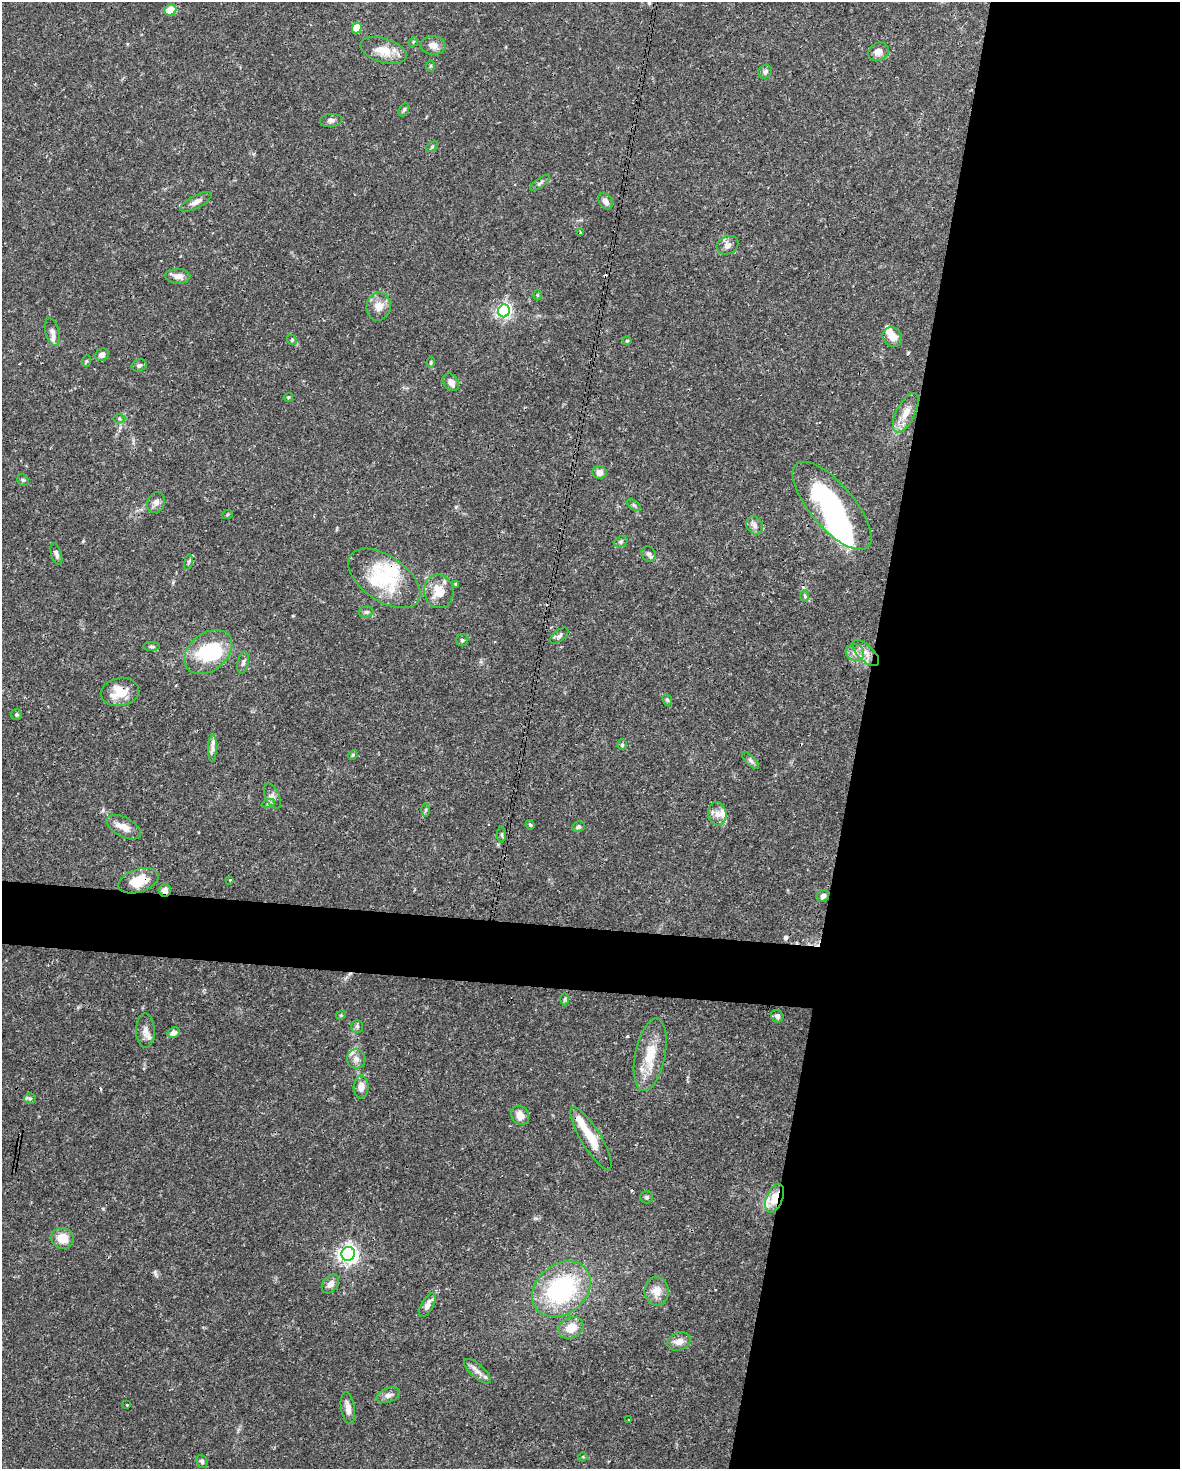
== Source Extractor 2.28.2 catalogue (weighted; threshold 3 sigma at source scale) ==
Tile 8 of 4 x 3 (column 4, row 2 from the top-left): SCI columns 3539-4716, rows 1694-3160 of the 4716 x 4739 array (HDU 1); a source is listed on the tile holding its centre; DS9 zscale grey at full resolution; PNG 1182 x 1471 px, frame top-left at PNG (2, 2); each listed source drawn as its Kron ellipse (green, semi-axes under 4 px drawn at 4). Shown black and unused: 30% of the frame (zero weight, under 3 of 4 exposures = <1% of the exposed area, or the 3 px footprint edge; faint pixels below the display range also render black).
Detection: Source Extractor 2.28.2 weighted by HDU 2 'WHT'; one run over the whole footprint, this tile lists its part. Background 0.0444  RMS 0.0019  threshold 0.00835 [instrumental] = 3 sigma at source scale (4.5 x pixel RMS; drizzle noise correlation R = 1.50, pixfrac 1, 0.05/0.05 arcsec/px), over >= 5 px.
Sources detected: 122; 6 inside a brighter object's white glare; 6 cosmic-ray / hot-pixel residue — neither listed nor drawn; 7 inside a brighter listed object's ellipse — not listed separately; the other 103 listed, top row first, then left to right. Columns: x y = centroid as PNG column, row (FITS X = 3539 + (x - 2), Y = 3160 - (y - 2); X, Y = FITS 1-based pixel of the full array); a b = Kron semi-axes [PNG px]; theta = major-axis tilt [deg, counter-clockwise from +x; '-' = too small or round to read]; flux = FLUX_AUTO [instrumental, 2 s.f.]
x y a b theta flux
170 10 6 5 - 3.2
357 28 5 5 - 5.8
413 42 5 4 - 0.22
433 45 12 9 -4 1.4
383 50 24 12 -16 3.3
879 52 11 8 31 1.3
430 66 6 4 89 0.22
765 72 7 6 - 0.49
404 110 7 4 62 0.32
331 120 11 6 7 0.72
432 147 7 3 37 0.24
540 183 12 4 36 0.49
605 201 9 6 -58 0.88
196 202 17 6 28 1.1
580 232 4 2 - 0.18
728 245 11 8 25 0.99
178 276 12 7 -2 1.4
537 295 5 3 - 0.18
379 306 14 12 77 2
504 311 6 6 - 51
52 332 14 7 -75 0.91
892 337 10 9 - 1.6
292 340 5 4 - 0.23
627 341 4 4 - 0.21
102 355 7 5 34 1
86 361 6 3 71 0.24
431 363 5 4 - 0.26
139 365 7 6 - 0.56
451 382 10 7 -52 1.2
288 397 5 4 - 0.2
906 413 21 9 63 2.2
119 418 6 4 -1 0.28
599 472 7 6 - 1.1
23 480 6 5 - 0.32
156 503 10 8 67 0.96
634 505 8 4 -37 0.32
832 506 55 22 -49 26
227 515 6 3 20 0.2
755 525 9 7 -57 0.85
621 542 7 5 21 0.36
56 554 11 5 -72 0.67
649 554 8 6 -57 0.58
188 562 8 4 81 0.32
384 578 41 22 -35 11
456 584 4 4 - 0.24
439 591 17 14 -79 3.5
805 596 6 4 -89 0.28
366 612 7 5 3 0.4
559 636 10 5 40 0.51
462 640 6 6 - 0.31
152 647 8 4 0 0.31
208 652 26 19 38 11
855 652 9 8 - 1.1
866 653 17 8 -43 1.5
243 662 11 5 79 0.63
120 692 19 14 11 3.9
667 700 6 4 -66 0.28
17 715 5 5 - 0.31
622 745 5 5 - 0.37
212 748 13 4 87 0.76
353 755 5 4 - 0.23
751 760 11 4 -45 0.52
272 796 13 7 -66 0.88
268 804 7 4 19 0.34
426 810 6 4 88 0.31
717 814 11 9 -79 1.4
530 825 5 4 - 0.21
124 827 19 9 -28 2
578 827 6 5 - 0.45
502 835 8 4 -90 0.3
230 880 3 2 - 0.15
138 881 21 11 18 4.8
165 890 6 6 - 1
823 896 6 5 - 0.75
565 999 6 4 88 0.26
341 1015 5 4 - 0.2
777 1016 6 6 - 0.54
357 1026 7 5 -90 0.4
145 1031 17 9 -89 1.5
173 1033 6 5 - 1.1
650 1055 37 15 78 5.5
356 1059 9 9 - 1
361 1087 11 7 87 1.3
30 1099 6 5 - 0.35
520 1115 10 8 -60 1.7
591 1138 36 10 -59 4.3
647 1197 6 6 - 0.36
775 1198 15 8 70 3.7
62 1238 11 10 - 2.9
348 1254 7 6 - 89
330 1284 10 7 52 1.1
562 1289 32 24 39 23
656 1291 14 12 -88 2.2
427 1305 13 6 60 1.2
571 1328 13 10 27 2.8
679 1341 12 8 20 1.4
477 1371 17 6 -42 1.2
388 1395 12 7 20 0.92
127 1405 3 2 - 0.21
348 1408 16 7 -81 1.3
629 1420 3 2 - 0.17
583 1457 4 3 - 0.15
202 1461 7 5 -70 0.4
Overlapping masked pixels (flux is a lower limit): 3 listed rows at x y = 138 881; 165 890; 775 1198
Unlisted compact peaks at least as high as the median listed source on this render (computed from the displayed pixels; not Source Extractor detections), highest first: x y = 83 541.